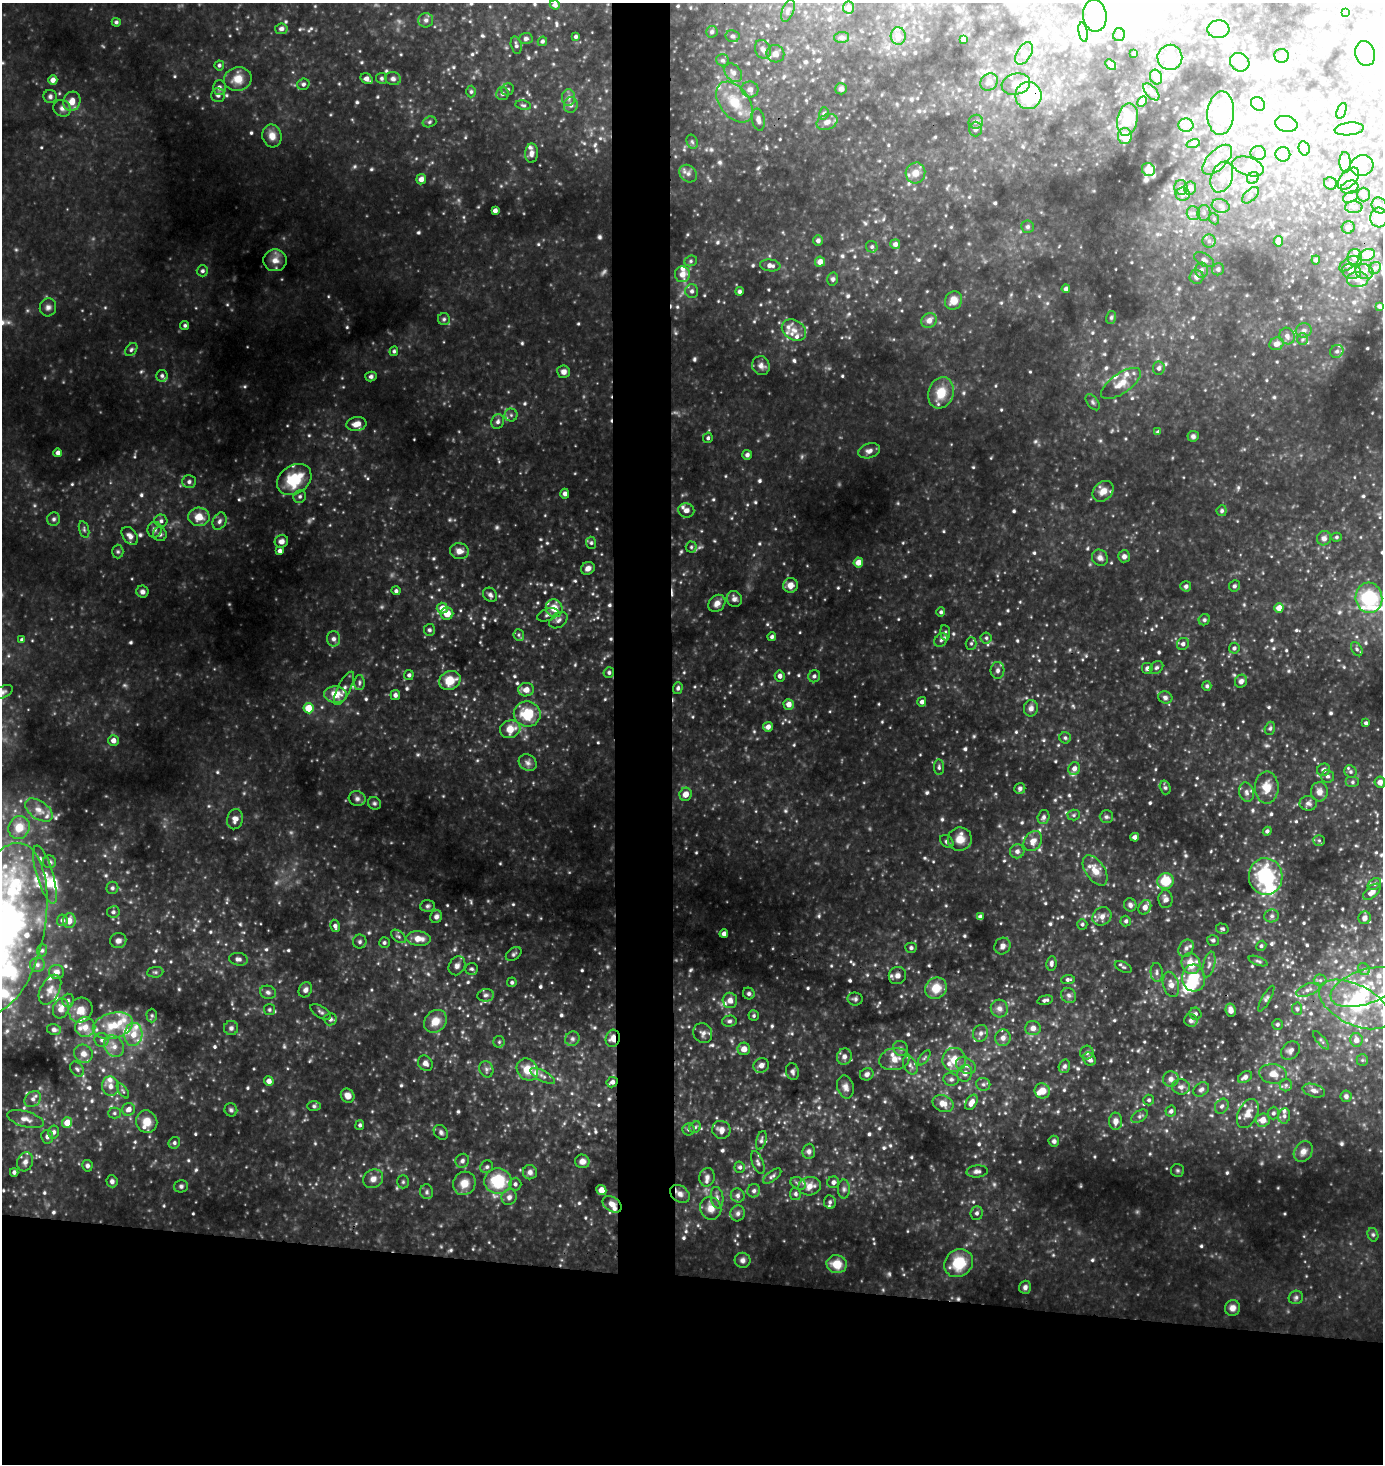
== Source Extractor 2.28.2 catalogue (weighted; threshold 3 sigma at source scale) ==
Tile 8 of 3 x 3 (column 2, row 3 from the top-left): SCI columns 1550-2930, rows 4-1465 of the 4416 x 4390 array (HDU 1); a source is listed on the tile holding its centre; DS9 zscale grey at full resolution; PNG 1385 x 1466 px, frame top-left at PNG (2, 3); each listed source drawn as its Kron ellipse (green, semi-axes under 4 px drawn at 4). Shown black and unused: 16% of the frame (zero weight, under 3 of 4 exposures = <1% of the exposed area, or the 3 px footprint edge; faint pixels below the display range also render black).
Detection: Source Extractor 2.28.2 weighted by HDU 2 'WHT'; one run over the whole footprint, this tile lists its part. Background 0.432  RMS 0.044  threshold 0.198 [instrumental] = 3 sigma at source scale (4.5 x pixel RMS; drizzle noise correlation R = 1.50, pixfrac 1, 0.05/0.05 arcsec/px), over >= 5 px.
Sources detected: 1006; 11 too faint to see at this stretch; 25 inside a brighter object's white glare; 1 cosmic-ray / hot-pixel residue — neither listed nor drawn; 72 inside a brighter listed object's ellipse — not listed separately; of the other 897, all 500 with FLUX_AUTO >= 8.03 (the completeness limit of this list) listed and drawn (397 fainter detections not listed), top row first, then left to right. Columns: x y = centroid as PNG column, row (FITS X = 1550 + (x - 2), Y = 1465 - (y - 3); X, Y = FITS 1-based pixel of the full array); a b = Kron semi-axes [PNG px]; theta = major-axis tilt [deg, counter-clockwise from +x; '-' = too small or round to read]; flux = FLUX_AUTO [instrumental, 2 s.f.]
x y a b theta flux
555 5 5 4 - 17
848 8 6 5 - 25
788 10 12 5 71 15
1346 13 4 3 - 8.2
1095 16 16 11 -82 71
426 20 7 7 - 15
116 22 4 4 - 9.1
281 29 6 5 - 14
1218 29 11 9 4 35
712 32 6 5 - 8.4
1083 32 10 4 -79 11
1119 35 6 5 - 9.9
733 36 7 6 - 11
898 36 9 7 -87 32
576 37 3 3 - 8.7
841 37 7 5 2 9.1
526 39 7 5 6 10
963 39 4 3 - 8.1
542 41 5 4 - 9.1
516 45 9 5 -77 11
763 49 10 7 -66 18
1024 53 12 7 60 21
1134 53 3 3 - 8.1
1365 53 12 10 -76 87
775 54 9 8 - 24
1282 56 7 7 - 10
1170 57 12 12 - 54
723 60 7 6 - 9.6
1240 62 10 9 - 60
1111 64 6 4 -44 12
219 65 5 5 - 8.9
733 73 10 7 -50 22
1156 77 7 6 - 26
382 78 5 5 - 9.3
238 79 14 12 11 59
367 79 6 5 - 20
393 79 8 6 -13 15
53 80 5 4 - 25
989 82 9 8 - 19
303 84 6 5 - 11
1016 84 14 10 14 41
219 87 7 6 - 17
508 89 6 5 - 9.1
750 89 8 8 - 23
841 89 6 5 - 11
471 92 6 4 89 9
1151 92 10 5 -48 15
502 94 6 6 - 13
218 95 7 7 - 15
1028 95 13 13 - 210
50 96 6 6 - 12
569 98 8 6 89 16
72 101 10 8 69 43
1142 101 5 4 - 33
734 102 23 14 -53 120
1258 104 8 6 -42 16
523 105 8 5 -10 8.2
571 105 8 7 - 17
62 108 9 8 - 18
1341 111 8 4 71 9.1
824 113 6 5 - 8.6
1221 113 22 13 86 99
758 120 11 6 -79 18
1127 120 16 10 78 88
429 122 7 5 17 8.4
827 122 11 7 22 28
976 122 7 7 - 13
1286 124 11 8 -12 110
1186 125 8 6 0 16
975 129 7 6 - 10
1349 129 14 6 6 23
272 136 11 9 -76 41
1125 136 8 7 - 50
692 142 7 5 -67 8.4
1193 144 7 4 18 9.2
1304 148 7 5 -76 10
531 153 10 6 88 20
1258 153 7 7 - 17
1283 154 7 7 - 16
1217 160 19 9 45 57
1345 162 10 5 -87 27
1362 165 12 10 24 68
1248 166 16 9 -17 42
1148 170 7 6 - 18
915 173 10 9 - 36
688 174 9 8 - 17
1222 177 16 10 68 59
1253 178 6 5 - 11
1348 178 13 7 48 47
421 179 5 4 - 25
1330 183 7 6 - 11
1181 187 7 6 - 15
1350 187 9 6 18 17
1190 188 6 6 - 34
1183 194 7 6 - 23
1251 195 10 5 44 14
1364 195 7 6 - 12
1351 197 8 5 28 12
1221 206 9 6 -15 21
1379 206 8 7 - 20
1354 207 9 6 0 14
495 210 4 4 - 18
1193 213 7 6 - 17
1204 213 8 6 88 17
1379 218 10 8 88 96
1214 219 6 4 -47 8.3
1028 227 6 6 - 9.5
1348 227 6 6 - 16
818 240 5 5 - 14
1209 241 6 6 - 15
1278 241 5 4 - 34
895 244 5 5 - 16
872 247 6 5 - 9.4
1367 255 8 5 26 83
1355 258 8 7 - 24
275 260 12 11 - 40
1204 260 11 6 -29 14
1316 260 4 4 - 11
691 261 6 5 - 8.7
820 262 5 5 - 30
1349 264 11 5 34 13
770 265 10 6 -7 22
1375 268 6 5 - 9.3
1218 269 6 6 - 13
1201 270 7 6 - 14
202 271 6 5 - 11
1351 271 9 7 -13 30
1364 272 9 7 -16 23
682 274 8 7 - 41
1196 277 7 7 - 17
833 279 6 5 - 11
1358 280 11 7 2 23
1066 289 4 4 - 10
692 291 7 6 - 14
740 291 4 4 - 11
954 300 9 8 - 43
1379 306 4 3 - 8.2
48 307 9 8 - 18
1111 318 6 5 - 8.4
444 319 6 6 - 8.9
929 320 8 7 - 29
185 325 4 4 - 8.1
794 330 13 9 -33 39
1304 330 8 7 - 17
1287 336 8 7 - 21
1303 339 6 5 - 10
1277 344 7 6 - 27
131 350 7 5 51 9.6
394 351 5 4 - 8.3
1337 351 7 6 - 11
761 366 10 8 -72 21
1159 368 7 5 84 14
564 372 6 6 - 20
162 376 6 5 - 10
371 377 5 5 - 12
1121 383 23 10 35 58
941 393 16 12 71 90
1093 402 9 5 -54 11
511 415 6 6 - 11
498 422 7 6 - 15
356 424 10 7 9 39
1158 432 4 4 - 9.2
1193 436 5 5 - 11
708 438 5 4 - 9.1
869 451 11 7 16 21
58 453 4 4 - 18
747 455 5 4 - 15
294 479 18 14 35 180
189 482 7 6 - 15
1103 491 11 9 43 42
565 494 5 4 - 16
300 496 7 6 - 10
686 510 8 7 - 24
1222 511 5 5 - 8.7
199 517 10 9 - 58
54 519 7 6 - 10
161 521 6 6 - 12
219 521 9 6 65 15
84 529 8 5 -76 8.5
154 530 8 7 - 15
160 534 7 7 - 13
130 536 10 6 -51 22
1337 537 5 4 - 8.3
1324 538 7 7 - 16
281 541 7 6 - 19
591 543 6 5 - 8.5
691 547 5 5 - 8.5
280 551 4 4 - 14
459 551 9 8 - 31
118 552 7 5 -89 8.2
1124 556 6 6 - 15
1100 558 8 7 - 19
858 562 5 4 - 40
588 568 7 6 - 23
790 585 7 7 - 32
1186 586 5 5 - 12
1234 586 6 5 - 9.4
396 591 4 4 - 9.5
142 592 6 6 - 15
490 595 8 6 -44 13
1369 598 15 13 -84 340
734 599 8 7 - 18
717 603 9 7 47 26
442 608 5 5 - 44
554 608 9 8 - 54
1279 608 5 4 - 47
941 612 5 4 - 8.9
447 614 6 6 - 47
548 615 11 6 20 15
558 620 10 7 36 16
1204 620 6 5 - 8.5
429 630 6 5 - 9.8
945 633 8 4 -85 11
519 635 6 5 - 8.7
772 637 4 4 - 10
986 638 5 5 - 8.3
333 639 7 6 - 16
22 640 4 3 - 11
941 640 7 6 - 10
971 643 6 5 - 8.5
1183 644 6 5 - 14
1234 648 5 5 - 11
1357 649 8 5 -59 9.2
1147 668 6 6 - 14
1157 668 7 5 42 9.9
998 670 8 7 - 16
609 672 5 5 - 11
409 675 5 4 - 11
780 676 5 5 - 18
814 676 6 5 - 12
450 680 11 9 24 82
1241 681 7 6 - 17
359 683 7 5 89 9.7
1207 686 5 4 - 8.1
344 688 18 6 63 25
678 688 6 4 72 10
526 690 8 6 8 34
3 692 11 5 25 13
335 694 11 8 -2 68
395 695 5 5 - 14
1165 697 7 6 - 13
922 702 4 4 - 14
789 704 5 5 - 30
308 708 5 5 - 96
1031 708 8 7 - 20
527 714 13 12 - 130
1366 723 3 3 - 8.4
768 727 5 5 - 22
1270 728 7 5 73 8.6
510 729 10 9 - 58
1065 738 6 5 - 8.6
113 740 5 5 - 27
528 763 9 7 -30 19
939 767 8 5 -84 9.6
1074 769 6 5 - 21
1324 770 7 6 - 17
1350 772 6 5 - 9.2
1328 776 6 6 - 11
1352 782 6 5 - 9.7
1380 782 5 5 - 25
1165 787 7 5 -74 8.6
1267 787 16 11 90 65
1020 788 5 5 - 11
1247 792 9 7 -74 19
1319 792 9 8 - 29
686 794 6 6 - 37
357 799 8 7 - 15
374 803 7 6 - 9.8
1308 803 8 7 - 16
39 810 15 9 -35 35
1074 815 6 5 - 8.3
1043 817 7 6 - 13
1106 817 7 6 - 11
235 819 10 8 75 26
19 827 12 10 62 58
1267 831 4 4 - 11
1135 837 4 4 - 15
960 839 12 11 - 52
1319 840 6 5 - 8.4
1033 841 11 8 53 34
947 842 8 5 -41 14
1017 851 7 7 - 18
50 862 6 6 - 11
1095 870 17 9 -56 54
45 874 30 8 -73 66
1266 877 18 17 - 310
1166 881 8 8 - 110
1374 884 7 5 37 9.9
112 888 6 6 - 9.5
1372 892 10 5 41 33
1165 899 9 7 -88 19
1130 905 7 6 - 13
427 906 7 5 2 10
1145 907 8 6 62 30
113 912 6 6 - 11
1102 916 10 8 39 26
1272 916 7 6 - 12
436 917 6 5 - 15
980 917 4 4 - 14
1365 918 6 6 - 21
62 920 6 5 - 13
69 920 7 6 - 30
1126 921 5 5 - 9.3
1082 924 5 5 - 8.9
335 926 6 5 - 13
4 928 87 40 78 2200
1222 929 6 5 - 8.7
724 934 4 4 - 20
399 936 8 5 -37 11
418 939 12 7 -5 45
118 940 8 7 - 20
1213 940 6 5 - 10
360 942 7 7 - 12
384 943 5 5 - 9.2
1002 946 8 7 - 18
1261 946 5 5 - 9
911 948 5 5 - 9.1
1186 948 9 7 60 18
42 950 6 5 - 8.5
514 954 9 6 37 9.8
238 959 9 6 -8 17
1258 961 10 4 -20 9.5
1051 963 7 5 84 14
1191 964 10 9 - 89
1209 964 13 6 77 21
37 965 7 7 - 14
457 966 10 8 62 19
1123 967 9 4 -24 9.3
472 969 6 6 - 9.5
1364 969 6 5 - 10
57 972 7 7 - 20
155 972 8 5 7 8.9
1157 972 9 6 -84 14
897 975 9 8 - 24
1194 978 13 11 -85 130
1068 980 7 4 6 10
1320 980 6 6 - 9.6
512 982 5 4 - 8.8
1171 984 13 8 -75 32
1365 987 36 17 19 200
936 988 11 10 - 79
50 990 16 9 62 37
305 990 8 6 60 17
1308 990 12 6 21 20
268 992 8 6 -19 14
749 994 6 5 - 11
486 995 8 6 8 13
1069 995 8 7 - 14
855 999 7 6 - 11
1266 999 14 4 61 13
68 1000 6 5 - 12
730 1000 8 7 - 26
1045 1000 8 4 12 12
1354 1004 38 20 -27 280
999 1008 9 8 - 23
61 1009 10 7 69 33
1297 1009 6 5 - 8.3
81 1010 13 11 57 55
269 1010 5 5 - 8
1231 1010 6 5 - 27
321 1012 12 5 -32 12
1195 1014 6 5 - 11
152 1015 7 5 -89 8.6
754 1016 5 5 - 8.3
330 1019 6 6 - 13
1191 1020 7 6 - 14
435 1021 12 10 43 58
729 1021 7 5 3 11
1277 1024 5 5 - 9.3
113 1026 20 12 15 100
85 1027 10 10 - 45
231 1028 7 7 - 13
1033 1028 8 7 - 24
54 1030 7 5 -13 13
703 1033 10 9 - 20
981 1033 8 7 - 17
133 1034 11 9 85 55
613 1038 9 7 75 33
1003 1038 8 7 - 22
572 1039 7 7 - 13
102 1040 7 7 - 15
1321 1040 11 4 -51 9.9
1356 1040 7 6 - 28
499 1042 6 6 - 8.3
114 1046 11 9 -60 35
900 1048 8 7 - 12
744 1049 6 6 - 31
1290 1050 10 8 42 19
1087 1053 7 6 - 11
83 1054 9 9 - 28
844 1056 8 7 - 21
924 1058 9 4 55 8.9
894 1059 15 11 10 45
1089 1059 7 6 - 21
954 1060 12 11 - 68
1362 1060 6 5 - 8.1
425 1063 8 7 - 21
761 1065 8 7 - 23
910 1065 10 6 -61 16
966 1065 10 7 -30 23
1064 1066 7 5 73 12
77 1069 8 6 -52 10
486 1069 8 6 -68 13
527 1070 12 10 -48 70
792 1072 8 6 -77 14
965 1073 8 7 - 22
867 1074 7 6 - 16
1273 1074 14 9 -9 45
543 1076 13 5 -29 18
1245 1077 7 5 33 18
951 1079 8 6 -9 12
1171 1079 8 7 - 20
269 1081 5 4 - 27
612 1082 6 5 - 19
983 1084 7 6 - 11
1286 1085 6 6 - 11
110 1086 10 8 -78 27
845 1087 12 8 -75 22
1181 1087 9 7 -6 19
1201 1089 8 6 40 14
123 1091 9 4 -55 8.4
1042 1091 8 7 - 43
1314 1091 11 6 -17 20
348 1096 7 6 - 33
1346 1096 6 5 - 13
33 1099 9 7 40 17
1149 1100 5 5 - 8.5
971 1102 8 5 58 35
943 1103 11 8 -24 38
314 1106 7 5 0 9.2
1222 1106 8 6 57 13
129 1109 6 6 - 27
231 1110 7 6 - 9.8
1171 1111 5 5 - 12
114 1113 6 5 - 8.5
1273 1113 6 5 - 11
1248 1114 16 9 63 46
1140 1116 9 5 34 11
1284 1116 7 6 - 14
25 1119 19 7 -15 29
1263 1120 7 6 - 43
1115 1121 8 6 89 26
147 1122 11 10 - 54
67 1123 5 5 - 58
360 1125 5 4 - 10
695 1127 6 5 - 8.3
689 1129 6 6 - 11
721 1130 9 8 - 27
54 1132 6 5 - 13
441 1132 8 6 -48 12
47 1137 7 6 - 14
761 1140 10 5 74 10
1054 1141 5 5 - 11
174 1143 6 5 - 10
809 1151 7 6 - 15
1303 1152 11 8 58 29
462 1161 7 6 - 13
582 1161 7 7 - 24
25 1162 10 7 72 22
758 1162 12 5 -69 13
87 1166 6 5 - 12
487 1167 6 6 - 9.9
740 1167 5 5 - 9.6
1178 1170 6 6 - 8.9
977 1171 10 6 4 16
14 1172 4 4 - 11
530 1172 7 7 - 18
772 1176 11 5 36 12
707 1177 9 7 78 19
373 1179 10 9 - 27
112 1181 6 5 - 13
498 1181 14 13 - 200
403 1182 6 5 - 8.5
833 1182 6 6 - 16
464 1183 12 11 - 51
798 1183 8 6 -30 12
515 1184 6 6 - 13
181 1186 7 6 - 10
810 1186 11 9 11 37
844 1189 9 6 90 13
601 1190 5 4 - 45
754 1191 7 6 - 13
427 1192 7 6 - 11
680 1194 10 8 -38 26
796 1194 6 5 - 11
738 1195 7 6 - 14
509 1197 8 7 - 20
717 1198 11 6 -81 17
830 1202 7 6 - 12
612 1204 10 7 -35 35
711 1208 11 10 - 41
738 1213 8 7 - 14
977 1213 7 6 - 13
1373 1235 7 5 -74 8.4
742 1260 8 7 - 16
959 1263 15 13 38 140
837 1264 10 9 - 76
1025 1287 6 6 - 15
1296 1297 7 6 - 11
1232 1308 8 7 - 26
Overlapping masked pixels (flux is a lower limit): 3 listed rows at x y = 1028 95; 613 1038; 612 1204
Isophote crosses this tile's border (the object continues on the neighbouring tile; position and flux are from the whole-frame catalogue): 3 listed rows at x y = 1379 218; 3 692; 4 928